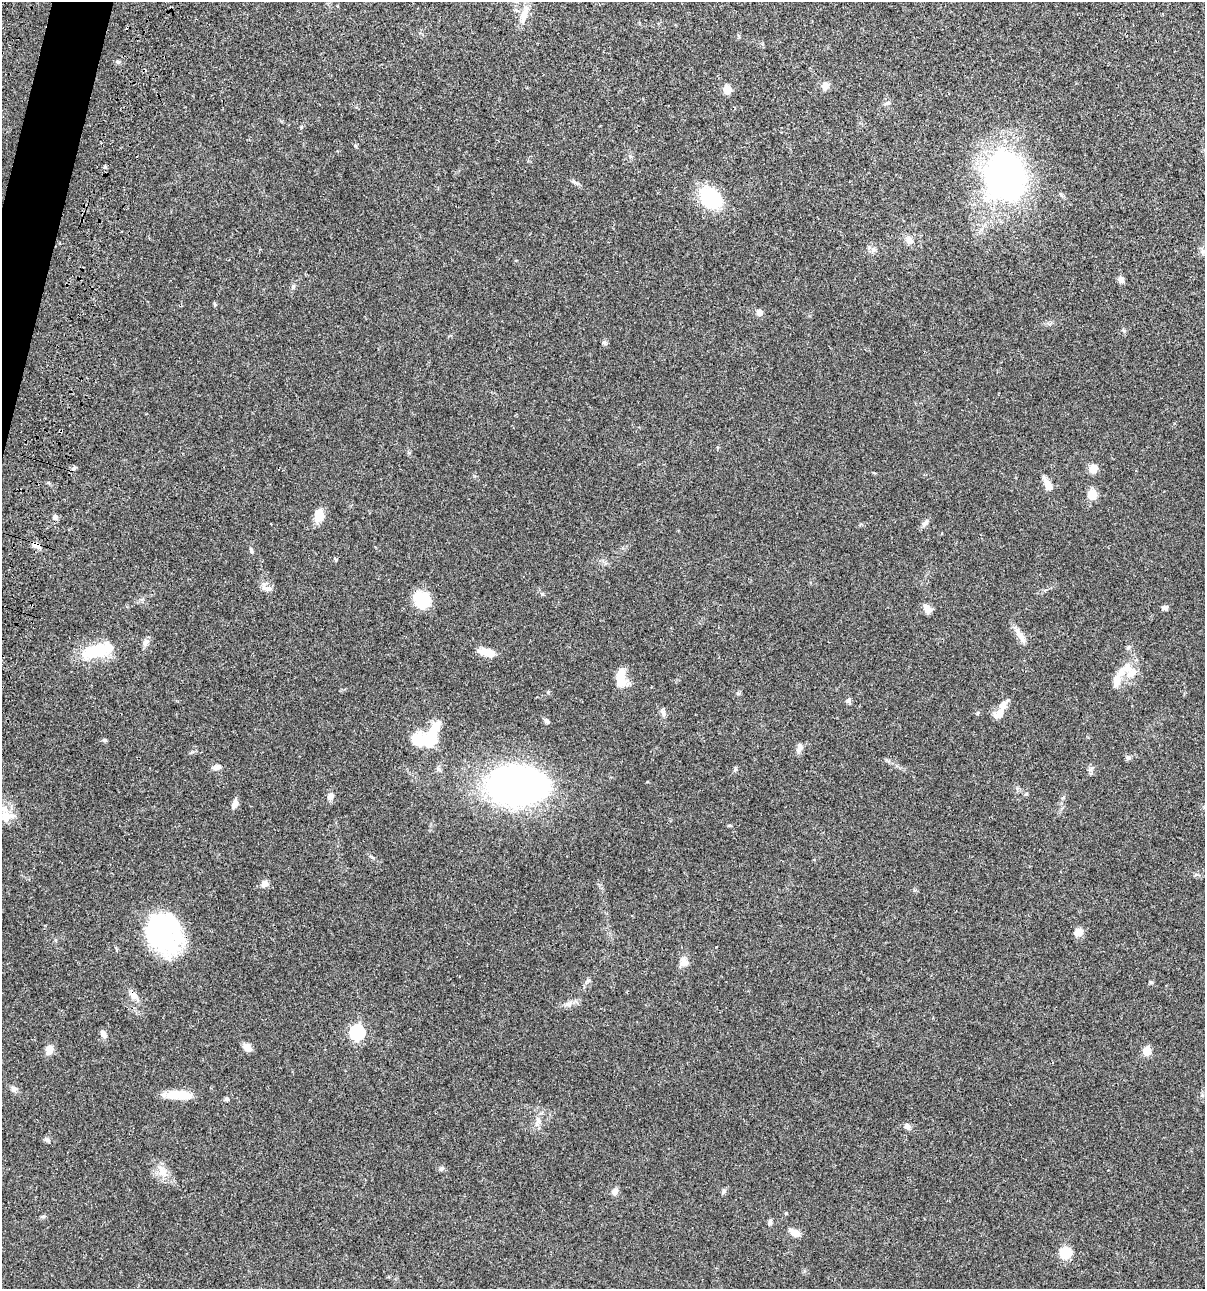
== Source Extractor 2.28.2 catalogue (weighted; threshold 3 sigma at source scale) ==
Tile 11 of 4 x 4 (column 3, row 3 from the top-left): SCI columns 2640-3842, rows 1408-2694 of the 5404 x 5387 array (HDU 1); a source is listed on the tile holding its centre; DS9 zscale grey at full resolution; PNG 1207 x 1291 px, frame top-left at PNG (2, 2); no overlay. Shown black and unused: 1% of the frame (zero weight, under 3 of 4 exposures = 9% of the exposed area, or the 3 px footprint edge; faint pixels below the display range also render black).
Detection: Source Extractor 2.28.2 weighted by HDU 2 'WHT'; one run over the whole footprint, this tile lists its part. Background 0.0476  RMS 0.0054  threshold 0.0241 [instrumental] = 3 sigma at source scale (4.5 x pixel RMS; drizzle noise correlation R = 1.50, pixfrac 1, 0.05/0.05 arcsec/px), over >= 5 px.
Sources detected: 87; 4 inside a brighter object's white glare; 1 cosmic-ray / hot-pixel residue — not listed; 3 inside a brighter listed object's ellipse — not listed separately; the other 79 listed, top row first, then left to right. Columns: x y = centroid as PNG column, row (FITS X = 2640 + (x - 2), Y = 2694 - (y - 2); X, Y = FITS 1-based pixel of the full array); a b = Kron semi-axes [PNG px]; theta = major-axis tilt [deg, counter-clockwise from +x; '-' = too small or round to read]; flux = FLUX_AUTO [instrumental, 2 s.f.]
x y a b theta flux
524 14 23 9 69 6.3
118 62 6 5 - 0.96
825 86 8 7 - 4.2
727 89 5 5 - 14
887 103 7 5 43 1.1
1004 177 33 25 86 250
574 182 10 5 -38 1.4
710 198 29 22 -42 23
909 240 11 9 -58 3
873 250 7 6 - 1.5
1121 280 9 7 -68 1.8
215 304 6 4 -87 0.61
759 312 5 5 - 4.1
604 343 6 5 - 0.93
1093 468 10 9 - 4.2
1048 485 16 6 -62 5.4
1092 495 9 9 - 7.6
319 516 11 8 84 9.6
55 518 7 7 - 1.6
925 523 11 6 45 1.7
36 545 11 7 -34 2.5
251 550 7 5 -73 0.89
269 588 7 5 0 1.4
542 594 5 5 - 0.69
422 600 16 14 -51 21
1165 607 7 5 8 1.6
927 609 11 7 -64 3.6
1021 637 22 8 -57 4.2
146 643 11 7 72 2.1
1128 647 6 5 - 0.82
95 651 37 17 14 19
487 652 20 8 -14 5.6
1130 671 25 13 -61 8.4
621 677 23 11 89 9
1117 680 19 9 78 5.4
738 693 6 4 44 0.72
848 700 8 6 88 1.2
663 713 11 5 -85 1.7
999 714 17 10 41 4.4
547 721 7 5 -45 1.1
434 728 18 10 52 8.4
104 740 5 5 - 0.72
426 740 19 11 -10 24
799 747 11 6 79 2.5
1128 758 7 5 16 1.1
217 767 10 6 15 2.2
735 769 6 5 - 0.79
516 786 55 35 -8 220
330 796 10 8 71 2.2
235 804 12 6 76 2.7
6 816 16 15 - 7.2
729 825 6 4 1 0.57
265 884 9 8 - 2.5
1078 932 11 9 21 3.8
162 933 45 32 -61 67
684 962 14 10 19 2.9
1151 982 5 4 - 0.72
133 996 13 8 -47 3.1
568 1003 12 5 13 2.3
357 1032 7 7 - 89
103 1034 10 6 -57 2.1
247 1047 10 7 -50 3.8
49 1050 10 7 83 4.9
1147 1051 5 5 - 14
14 1088 8 7 - 1.7
179 1095 29 9 -2 12
226 1099 6 5 - 0.94
538 1121 10 7 70 2.5
907 1126 8 6 -45 2
47 1140 7 5 -44 1.1
441 1169 8 3 19 0.87
162 1171 17 10 -64 5.6
615 1191 8 7 - 2.3
724 1191 7 5 73 1.1
786 1213 4 3 - 0.55
43 1216 6 4 -17 0.67
770 1222 9 5 75 1
795 1233 11 7 -26 4.9
1065 1253 11 10 - 11
Overlapping masked pixels (flux is a lower limit): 1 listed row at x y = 36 545
Isophote crosses this tile's border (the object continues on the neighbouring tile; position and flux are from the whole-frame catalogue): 1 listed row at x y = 6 816
Unlisted compact peaks at least as high as the median listed source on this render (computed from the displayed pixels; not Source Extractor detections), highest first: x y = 1124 331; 1026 794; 1090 770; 192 752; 548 692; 301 127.